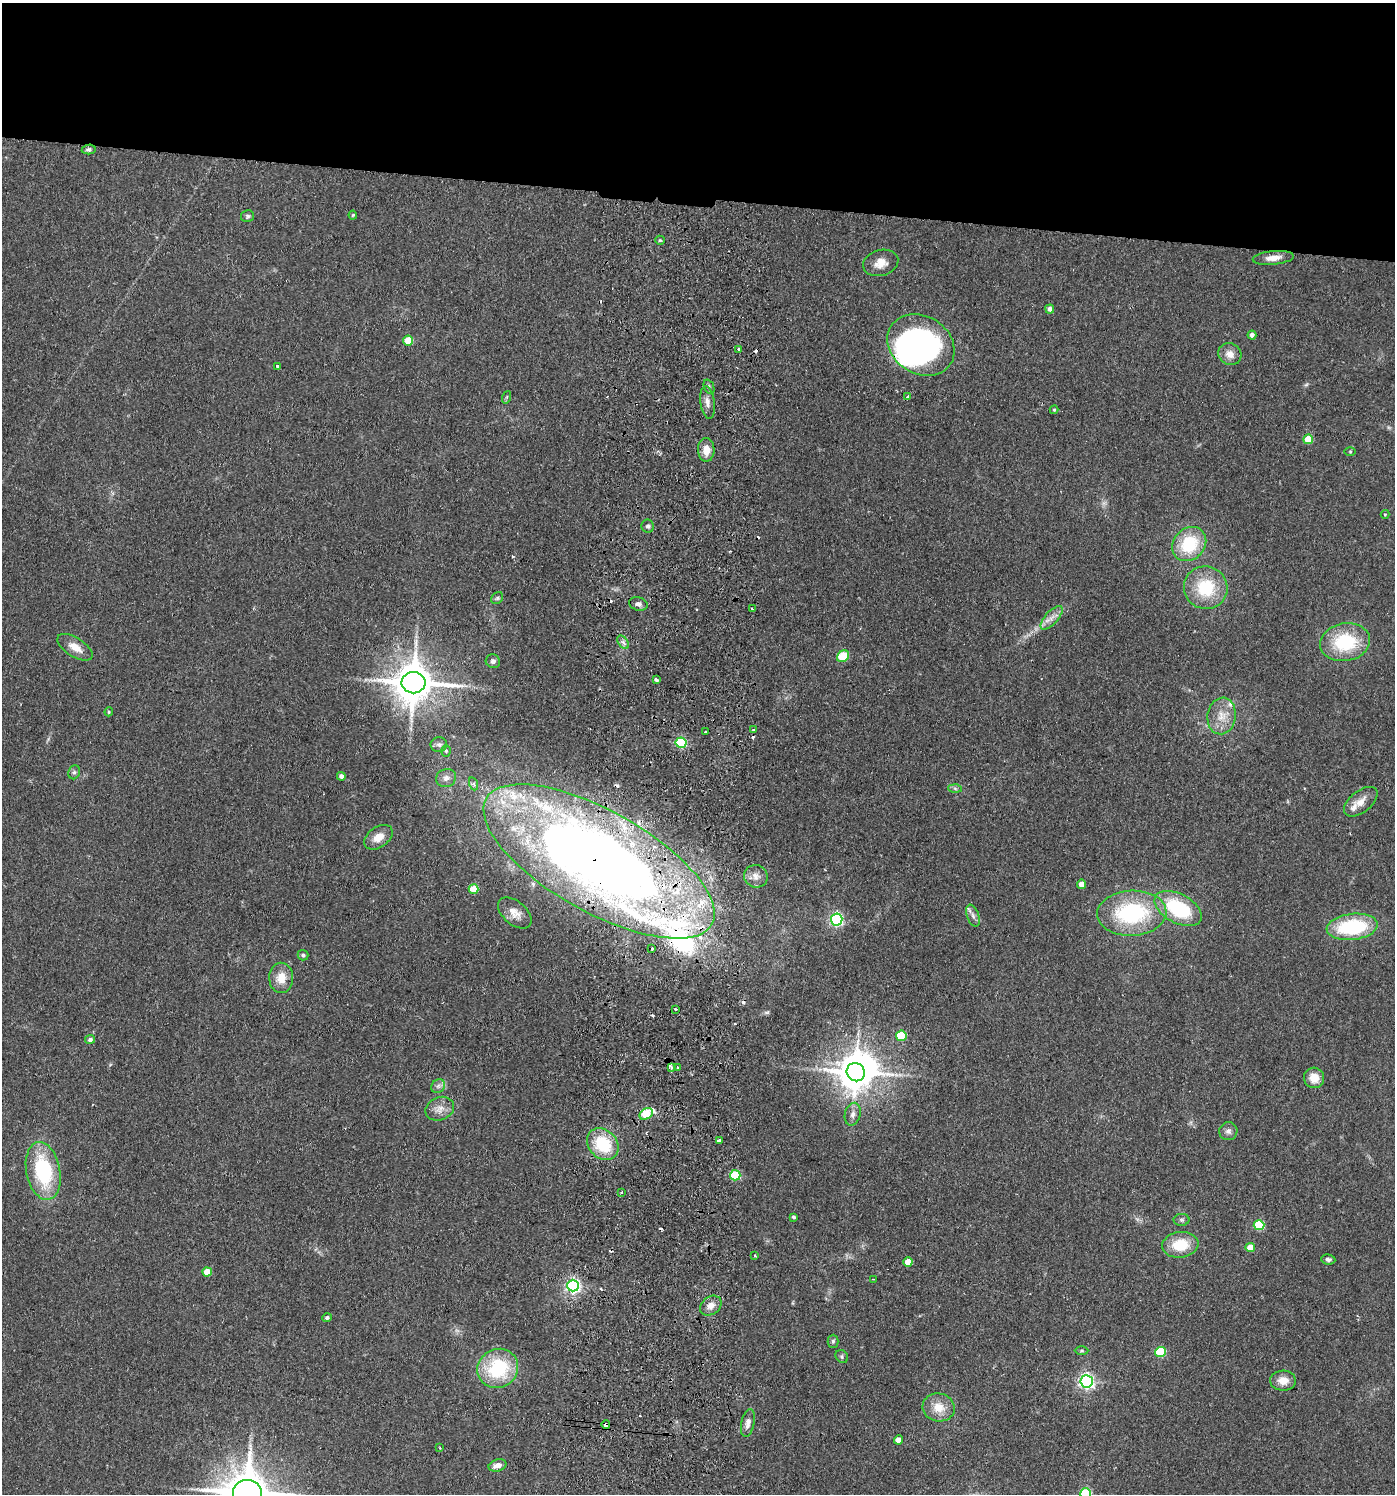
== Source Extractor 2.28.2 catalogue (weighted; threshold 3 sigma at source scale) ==
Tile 2 of 3 x 3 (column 2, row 1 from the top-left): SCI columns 1662-3054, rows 2991-4482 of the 4609 x 4488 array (HDU 1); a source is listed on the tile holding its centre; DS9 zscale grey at full resolution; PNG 1397 x 1496 px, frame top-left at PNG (2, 3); each listed source drawn as its Kron ellipse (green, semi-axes under 4 px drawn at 4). Shown black and unused: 13% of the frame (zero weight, under 2 of 3 exposures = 3% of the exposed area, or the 3 px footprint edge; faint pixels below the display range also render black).
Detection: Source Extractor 2.28.2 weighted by HDU 2 'WHT'; one run over the whole footprint, this tile lists its part. Background 0.0953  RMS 0.0087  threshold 0.0389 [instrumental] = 3 sigma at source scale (4.5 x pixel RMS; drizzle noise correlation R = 1.50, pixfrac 1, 0.05/0.05 arcsec/px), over >= 5 px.
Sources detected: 128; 1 too faint to see at this stretch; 2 inside a brighter object's white glare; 11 cosmic-ray / hot-pixel residue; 1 long thin detection or spike segment (spike, bleed or trail) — neither listed nor drawn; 5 inside a brighter listed object's ellipse — not listed separately; the other 108 listed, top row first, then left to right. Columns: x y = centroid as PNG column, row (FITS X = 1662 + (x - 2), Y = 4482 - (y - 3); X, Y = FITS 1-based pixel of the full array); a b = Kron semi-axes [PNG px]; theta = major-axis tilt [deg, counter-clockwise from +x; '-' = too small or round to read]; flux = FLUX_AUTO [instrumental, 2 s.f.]
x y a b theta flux
89 149 7 4 9 2.2
353 215 4 4 - 0.88
247 216 6 6 - 1.8
660 240 5 4 - 1.1
1273 258 20 7 6 8.1
881 263 18 13 16 10
1050 309 4 4 - 3.7
1252 335 4 4 - 3
408 340 5 5 - 20
921 345 35 28 -33 260
739 349 3 3 - 4.1
1230 354 12 10 -34 7.4
278 367 4 3 - 3.8
709 387 8 5 -67 1.6
507 397 6 4 71 1.2
908 397 3 3 - 2.7
707 402 16 7 -82 5.9
1054 410 4 4 - 1.1
1308 439 5 5 - 24
706 450 12 8 -89 10
1350 452 5 3 - 0.83
1385 514 4 4 - 0.95
648 526 6 6 - 2.4
1189 544 18 15 47 44
1206 588 22 21 - 42
497 598 6 5 - 1.6
638 604 9 6 -14 3.9
752 609 3 2 - 1.1
1051 618 15 6 48 6.4
623 642 7 5 -55 2.5
1345 642 25 19 10 52
75 647 20 9 -32 11
843 656 6 5 - 40
493 661 7 7 - 2.5
656 680 3 3 - 3.2
414 683 12 10 1 2900
109 712 4 4 - 1
1222 716 18 14 81 14
753 729 3 3 - 1.7
705 732 3 3 - 3.4
681 743 5 5 - 74
439 744 8 7 - 2.6
446 751 6 5 - 1.2
74 772 7 5 67 2
341 776 4 4 - 3.6
446 778 10 9 - 4.7
474 784 7 4 -71 1.5
955 788 6 4 -3 1.5
1361 802 20 10 38 8.9
378 837 16 10 35 10
599 861 129 50 -29 1200
756 876 12 11 - 6.6
1082 884 4 4 - 9.1
474 889 5 5 - 17
1178 908 25 14 -29 67
515 913 20 11 -41 9.1
1132 913 35 22 3 93
973 916 11 6 -70 3.8
837 920 6 6 - 160
1352 927 25 13 7 70
652 949 3 3 - 4.7
303 955 5 5 - 1.6
281 978 15 12 -88 13
675 1009 3 3 - 3.8
901 1036 5 5 - 42
90 1040 5 4 - 2.5
671 1068 3 3 - 2.9
678 1068 4 2 - 0.87
856 1072 9 8 - 2000
1314 1078 10 10 - 12
438 1086 7 6 - 2.9
440 1109 15 11 22 8.1
646 1114 7 5 31 45
853 1114 11 8 75 4.7
1228 1131 9 9 - 3.7
719 1140 4 3 - 6.9
603 1144 17 14 -46 39
43 1171 29 17 -79 74
735 1175 5 5 - 46
621 1192 3 2 - 0.95
794 1217 4 3 - 3
1182 1220 8 6 -1 2
1259 1225 5 5 - 48
1180 1245 18 13 7 26
1250 1247 4 4 - 12
755 1256 3 2 - 0.94
1328 1259 7 5 -8 2.4
908 1262 4 4 - 12
207 1272 4 4 - 17
873 1279 3 2 - 0.77
573 1286 6 6 - 170
711 1306 12 9 35 6.4
327 1318 4 4 - 2
833 1341 6 5 - 1.8
1082 1351 7 4 0 1.3
1161 1352 5 5 - 52
842 1356 7 5 -51 1.7
498 1368 21 19 32 61
1087 1381 6 6 - 250
1283 1381 13 10 1 9.6
939 1407 16 14 -13 15
748 1423 14 6 78 5.3
606 1424 4 3 - 11
898 1440 4 4 - 8.2
440 1448 3 2 - 0.68
498 1465 9 6 15 6.3
247 1493 14 12 0 3600
1086 1494 5 5 - 73
Overlapping masked pixels (flux is a lower limit): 3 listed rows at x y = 921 345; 599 861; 606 1424
Isophote crosses this tile's border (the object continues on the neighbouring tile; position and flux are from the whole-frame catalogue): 2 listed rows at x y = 247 1493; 1086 1494